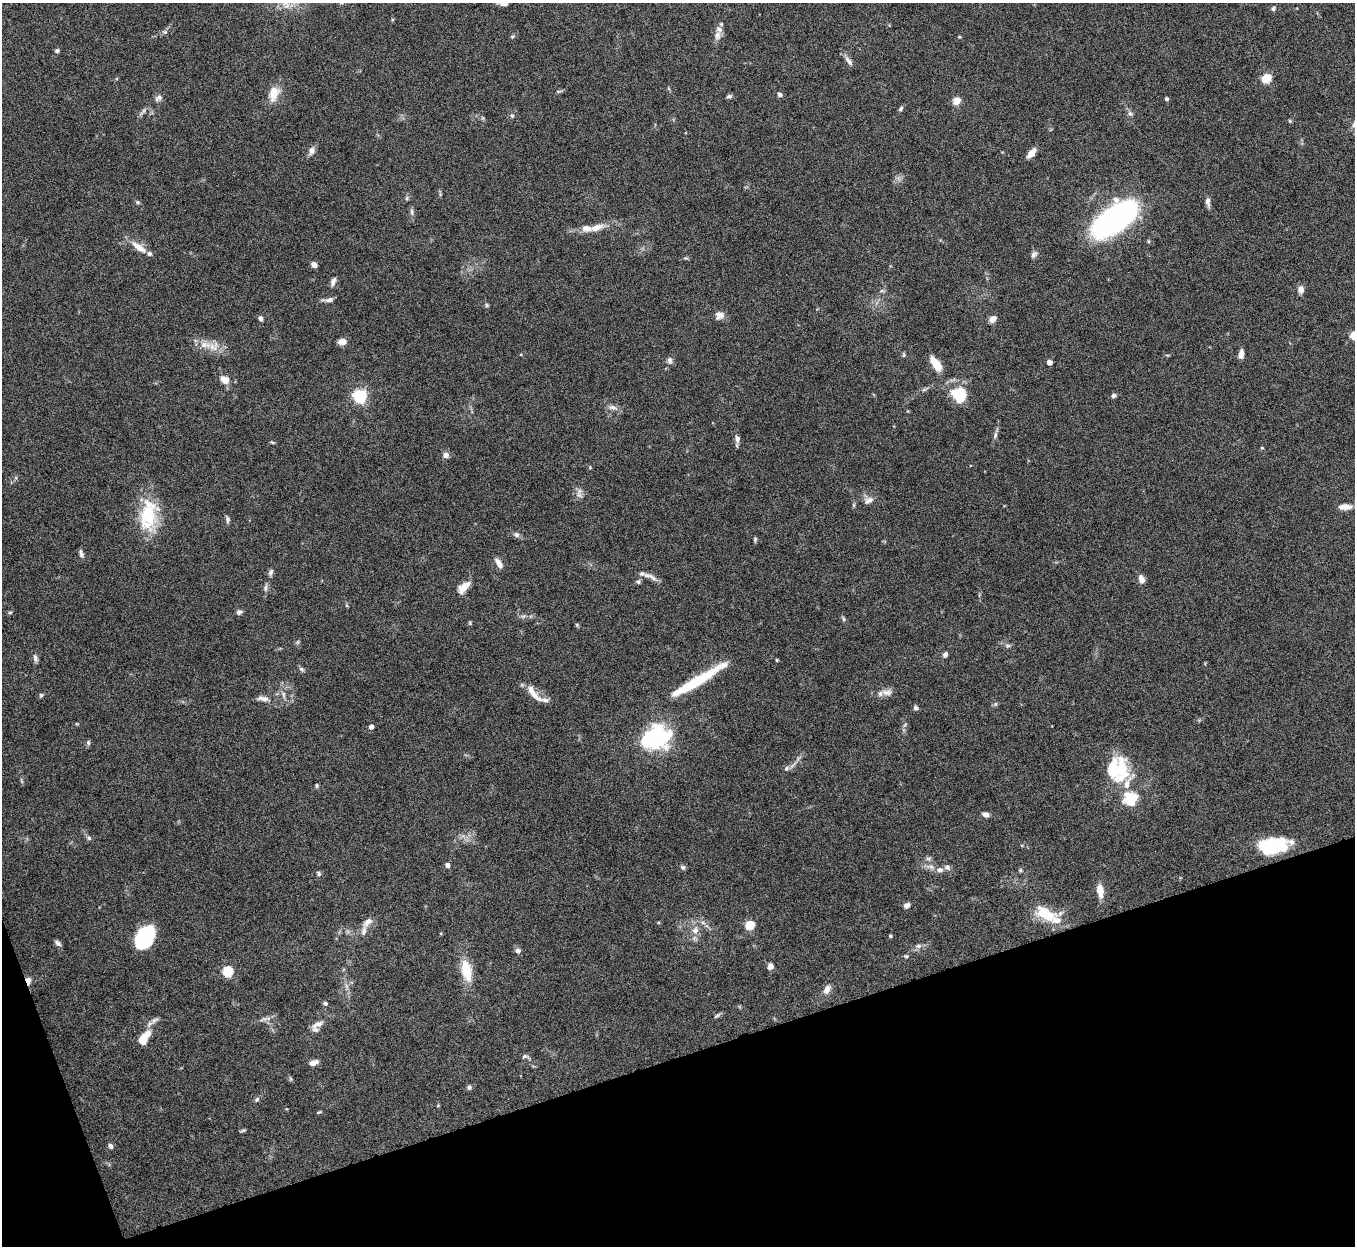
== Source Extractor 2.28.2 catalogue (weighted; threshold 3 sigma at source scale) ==
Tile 14 of 4 x 4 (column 2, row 4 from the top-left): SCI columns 1357-2709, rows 151-1394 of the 5421 x 5406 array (HDU 1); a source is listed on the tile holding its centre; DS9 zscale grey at full resolution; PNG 1357 x 1248 px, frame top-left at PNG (2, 3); no overlay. Shown black and unused: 17% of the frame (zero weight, under 8 of 15 exposures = <1% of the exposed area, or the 3 px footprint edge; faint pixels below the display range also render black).
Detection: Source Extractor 2.28.2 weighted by HDU 2 'WHT'; one run over the whole footprint, this tile lists its part. Background 0.166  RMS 0.0048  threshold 0.0198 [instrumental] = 3 sigma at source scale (4.09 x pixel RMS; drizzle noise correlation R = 1.36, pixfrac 0.8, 0.05/0.05 arcsec/px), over >= 5 px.
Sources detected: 149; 3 inside a brighter object's white glare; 1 long thin detection or spike segment (spike, bleed or trail) — not listed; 11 inside a brighter listed object's ellipse — not listed separately; the other 134 listed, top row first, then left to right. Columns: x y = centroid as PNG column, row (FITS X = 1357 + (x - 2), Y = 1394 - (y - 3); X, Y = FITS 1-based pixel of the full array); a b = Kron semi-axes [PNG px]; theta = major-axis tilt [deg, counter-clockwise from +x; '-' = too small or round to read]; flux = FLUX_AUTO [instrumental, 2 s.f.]
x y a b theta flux
504 4 9 5 6 1.6
1273 9 6 5 - 0.99
165 32 6 4 -43 0.66
717 35 12 8 83 2.5
512 37 5 3 - 0.55
57 51 5 5 - 0.83
849 61 15 5 -50 2
1266 78 5 5 - 24
274 93 20 12 76 6.7
780 94 4 4 - 2
729 96 6 5 - 0.97
158 98 12 7 30 1.6
1166 99 4 4 - 0.89
956 101 5 4 - 12
901 109 7 4 45 0.89
1130 114 7 6 - 1.1
512 116 6 5 - 0.81
1290 121 5 3 - 0.46
312 151 11 7 72 2.1
1031 153 11 6 50 4.4
407 198 6 4 89 0.67
137 202 5 5 - 0.65
1208 202 11 6 -85 1.9
412 212 11 4 -85 1.1
1114 220 38 17 37 140
597 227 20 8 18 4.9
139 247 23 8 -36 5.3
1034 254 10 6 53 1.4
314 265 6 5 - 2.1
333 282 10 5 71 1.8
1300 290 8 6 -86 2.9
882 291 7 4 1 0.77
329 300 14 5 6 1.8
487 305 5 5 - 0.64
719 315 11 9 33 3
260 318 7 5 -69 1.2
993 319 8 6 39 2.8
1354 335 5 5 - 15
342 342 8 6 5 3.5
205 345 18 9 -5 5.4
1241 354 9 5 80 2.4
904 355 6 4 -76 0.65
670 360 9 7 -76 1.4
1049 362 4 4 - 3.9
935 364 18 8 -54 7.9
224 379 8 6 -27 5.6
959 395 17 14 -72 18
1114 395 6 5 - 1
360 396 6 6 - 90
612 407 12 6 -6 2
995 435 9 5 75 1.3
737 439 9 7 -83 1.9
272 442 6 3 -19 0.51
1262 448 5 3 - 0.37
445 455 7 6 - 2.1
579 495 8 6 -43 1.6
869 500 13 7 28 2.4
1345 507 16 7 0 3.6
148 515 42 21 83 23
227 519 8 5 -80 1.1
516 535 8 6 -41 1.3
755 539 6 4 72 0.61
81 553 10 5 -76 1.3
499 563 12 6 -57 2.9
271 572 8 6 69 1.3
651 577 17 5 -38 2.3
1141 579 10 6 -75 2.7
638 582 6 5 - 0.85
464 587 17 7 46 5.3
265 588 11 5 80 1.3
10 612 6 4 1 0.59
239 612 6 5 - 1.6
844 619 6 4 -88 0.66
470 623 5 4 - 0.5
577 625 6 4 -72 0.51
1008 646 8 5 0 0.97
945 654 7 5 59 1.3
35 658 10 6 -74 1.5
777 660 4 3 - 0.53
301 669 7 5 -40 0.94
887 692 15 9 2 3
532 693 24 7 -55 4.7
283 694 9 5 -68 1.4
41 695 6 5 - 0.66
263 698 17 7 -6 2.5
545 700 12 6 -10 1.7
995 704 6 5 - 0.76
916 708 6 6 - 1
371 727 4 4 - 2.3
654 736 31 22 84 34
88 743 7 5 -88 0.85
786 768 7 6 - 1.1
1119 770 29 24 -89 21
317 786 6 4 89 0.65
1130 798 19 18 - 11
985 814 6 5 - 2.1
89 838 7 5 -18 0.98
1271 846 29 15 7 31
928 859 7 4 -1 0.91
447 865 4 4 - 2.1
683 867 6 6 - 0.93
940 870 8 7 - 2
1020 870 5 4 - 0.54
319 874 7 5 -89 0.82
1100 890 14 7 -83 5.6
906 905 6 5 - 2
1046 913 26 14 -30 15
368 922 15 7 43 2.9
750 925 5 5 - 23
695 930 9 8 - 2.7
890 936 4 3 - 0.51
145 937 21 14 61 34
58 943 9 5 -43 1.3
918 946 7 6 - 1.2
518 951 7 6 - 1.4
906 956 5 4 - 0.59
770 966 7 6 - 1.9
466 970 20 10 -77 13
228 971 5 5 - 34
28 981 8 5 -75 3
827 989 14 8 65 2.8
325 1003 6 5 - 0.74
717 1015 10 4 38 0.85
155 1020 12 5 32 1.6
317 1024 19 8 29 3.4
142 1040 8 7 - 7.1
524 1056 7 5 23 0.87
313 1063 10 5 21 2.4
291 1079 6 4 -71 0.62
469 1087 6 5 - 1
257 1099 7 5 57 0.95
319 1112 6 3 41 0.49
243 1130 8 3 19 0.6
110 1146 7 5 -63 1.2
Overlapping masked pixels (flux is a lower limit): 1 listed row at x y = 28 981
Isophote crosses this tile's border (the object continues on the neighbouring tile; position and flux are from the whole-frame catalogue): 2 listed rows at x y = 504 4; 1354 335